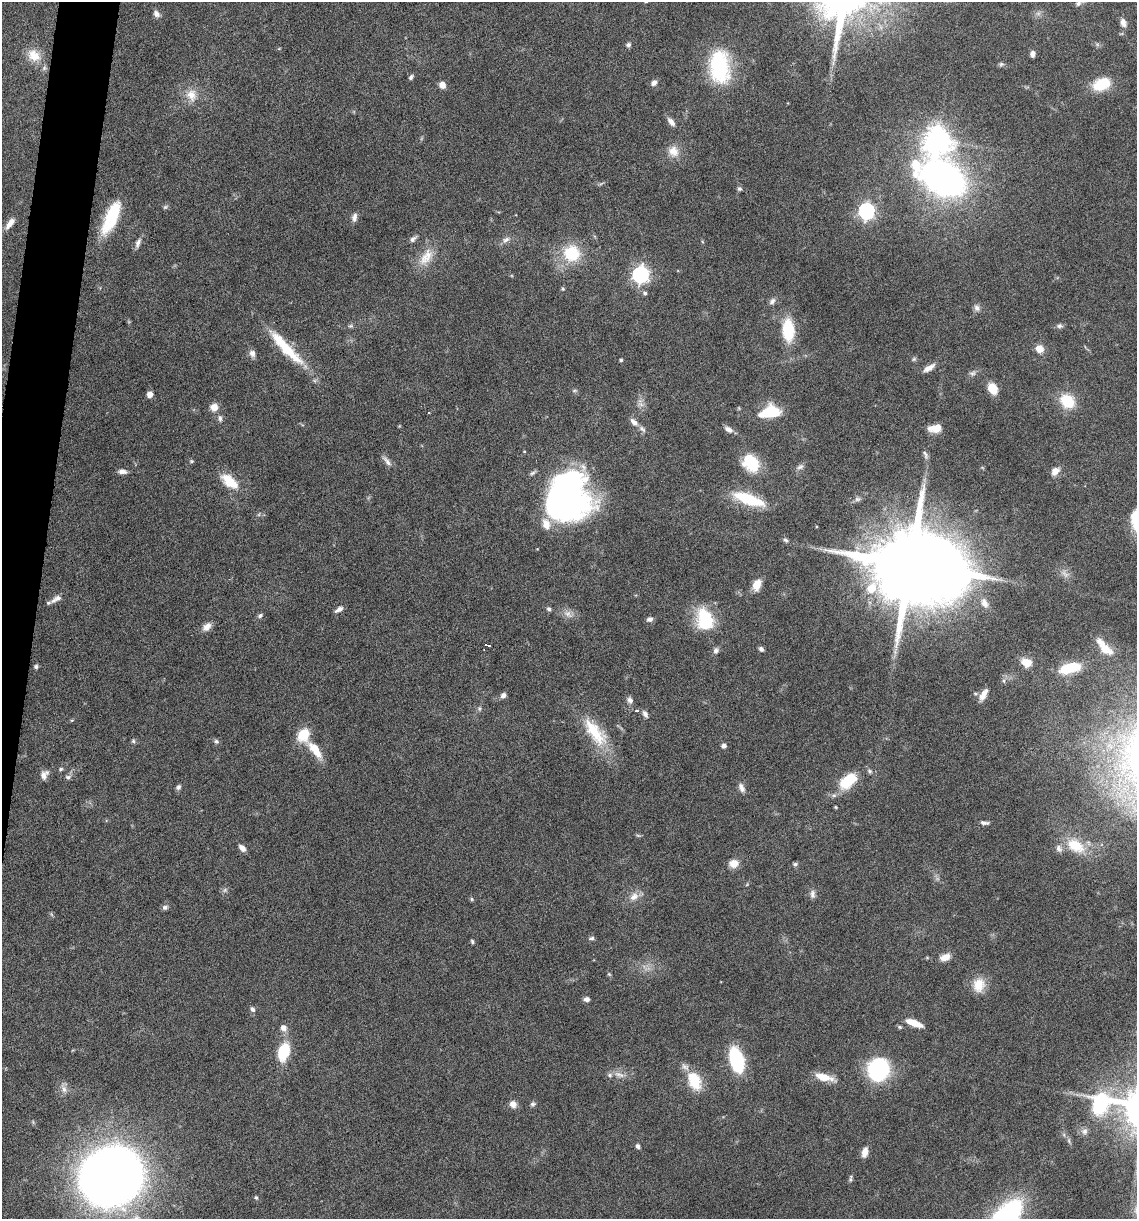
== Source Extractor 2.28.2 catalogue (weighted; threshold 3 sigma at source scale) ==
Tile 7 of 4 x 4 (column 3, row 2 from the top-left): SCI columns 2506-3640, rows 2435-3651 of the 4893 x 4871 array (HDU 1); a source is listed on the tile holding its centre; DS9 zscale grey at full resolution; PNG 1139 x 1221 px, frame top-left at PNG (2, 2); no overlay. Shown black and unused: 3% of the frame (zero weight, under 10 of 20 exposures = <1% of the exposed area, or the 3 px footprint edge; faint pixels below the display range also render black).
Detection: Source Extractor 2.28.2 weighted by HDU 2 'WHT'; one run over the whole footprint, this tile lists its part. Background 0.0424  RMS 0.0026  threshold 0.0105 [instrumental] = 3 sigma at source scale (4.09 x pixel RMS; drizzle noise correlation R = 1.36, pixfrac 0.8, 0.05/0.05 arcsec/px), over >= 5 px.
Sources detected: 149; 2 too faint to see at this stretch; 2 inside a brighter object's white glare — not listed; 7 inside a brighter listed object's ellipse — not listed separately; the other 138 listed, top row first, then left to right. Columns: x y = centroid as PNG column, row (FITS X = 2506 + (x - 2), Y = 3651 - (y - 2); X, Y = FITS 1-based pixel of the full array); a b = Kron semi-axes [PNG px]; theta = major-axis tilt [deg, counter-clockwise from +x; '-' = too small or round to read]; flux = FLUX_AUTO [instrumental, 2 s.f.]
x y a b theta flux
1078 3 7 6 - 0.79
156 14 9 7 -58 0.94
1123 23 11 7 -71 1.2
628 45 6 5 - 0.58
1033 54 6 5 - 0.93
34 55 20 15 -42 3.9
1001 64 7 6 - 0.44
719 67 39 22 -85 18
411 77 6 4 55 0.53
654 83 7 6 - 1
1102 84 19 12 21 7
442 85 7 6 - 1.7
191 95 17 13 -79 3.2
671 122 12 6 -49 1.3
937 139 9 8 - 240
673 151 15 14 - 2.8
944 178 29 18 -32 160
739 189 6 6 - 0.46
866 211 7 6 - 65
111 217 37 12 66 12
354 217 11 6 78 0.97
10 223 15 6 54 1.8
413 239 9 6 46 0.78
506 240 11 6 27 1
138 242 12 6 66 1.1
572 253 23 22 - 9.3
426 258 22 14 47 4.2
640 274 7 7 - 78
563 289 5 5 - 0.36
645 293 6 5 - 0.51
772 301 9 6 53 0.8
977 308 9 7 -64 0.92
1060 326 8 6 -1 0.62
788 330 18 10 -86 12
286 348 57 11 -47 11
1039 349 8 7 - 2.4
252 353 9 8 - 1.1
914 359 6 5 - 0.38
621 360 4 3 - 0.32
929 368 15 6 33 1.6
973 373 9 6 30 0.71
993 388 10 8 -61 4.3
574 391 6 4 19 0.31
150 394 6 5 - 1.4
1067 401 15 12 -38 7.4
214 407 8 8 - 2.1
429 412 3 2 - 0.29
770 412 18 11 5 8.3
220 418 9 5 -84 0.69
634 422 13 7 -43 1.3
935 428 13 8 6 3.3
728 429 11 6 -28 1.2
925 455 14 4 -74 0.77
192 461 6 5 - 0.31
387 461 16 6 -50 1.2
751 463 17 12 -50 11
800 467 10 6 24 0.74
122 471 10 6 -5 1.1
1055 471 9 7 43 1.8
230 481 24 12 -39 5.4
561 497 40 27 -78 81
749 499 38 12 -19 9.6
785 540 7 4 -27 0.48
911 564 29 21 -10 3600
757 585 13 8 68 3
58 598 12 7 16 1.1
984 603 14 9 -63 1.8
339 609 10 4 31 1
549 609 6 5 - 0.52
568 614 13 8 -28 1.6
260 616 7 5 42 0.53
650 619 7 6 - 0.86
705 619 25 18 -79 12
207 627 13 8 45 1.5
487 645 6 2 -13 0.38
761 649 6 5 - 0.58
1105 649 20 11 -38 3.6
716 651 8 7 - 0.79
1027 663 11 9 -23 2.9
36 667 5 5 - 0.49
1067 668 20 10 10 8.7
1004 681 6 4 -72 0.33
983 694 16 6 61 1.7
503 695 7 6 - 0.95
630 700 9 7 -54 0.88
479 708 8 4 82 0.43
636 711 5 3 - 0.4
645 714 9 6 -53 0.77
72 720 5 3 - 0.22
595 732 45 18 -53 9.9
303 735 16 13 60 5.2
133 741 6 5 - 0.38
216 741 7 5 -25 0.57
724 746 6 6 - 0.69
315 750 24 9 -52 4.2
61 769 6 4 23 0.36
870 771 7 5 -28 0.54
44 775 12 8 58 1.3
68 777 8 6 -1 0.6
848 780 16 9 41 10
178 787 7 5 65 0.58
741 788 13 7 -66 1.1
836 807 3 3 - 0.25
984 823 11 4 -8 0.71
1075 846 27 17 -31 7.3
242 848 8 5 -43 1.4
734 863 10 8 14 2.4
795 864 7 5 0 0.47
225 890 7 4 71 0.45
812 894 12 6 -90 0.89
634 897 14 9 39 2
472 899 6 4 -89 0.29
165 907 8 6 25 0.62
592 938 7 5 16 0.47
472 941 5 4 - 0.36
945 957 12 8 20 2
609 974 5 5 - 0.27
979 985 19 16 76 3.8
587 999 7 6 - 0.76
252 1009 7 5 -43 0.69
914 1023 17 6 -21 3.8
899 1027 6 4 -20 0.36
283 1028 10 8 -58 1.3
283 1052 15 9 75 11
737 1060 16 9 -74 25
879 1070 21 18 72 24
619 1075 16 6 -18 1.4
824 1077 19 7 -13 4.3
694 1081 25 15 -67 6.8
64 1089 11 7 -82 1.2
513 1104 8 8 - 1.5
533 1104 7 6 - 0.49
1084 1131 8 8 - 0.85
638 1146 5 4 - 0.71
865 1152 10 6 79 2
111 1176 40 35 57 330
850 1179 8 4 83 0.4
256 1198 5 4 - 0.34